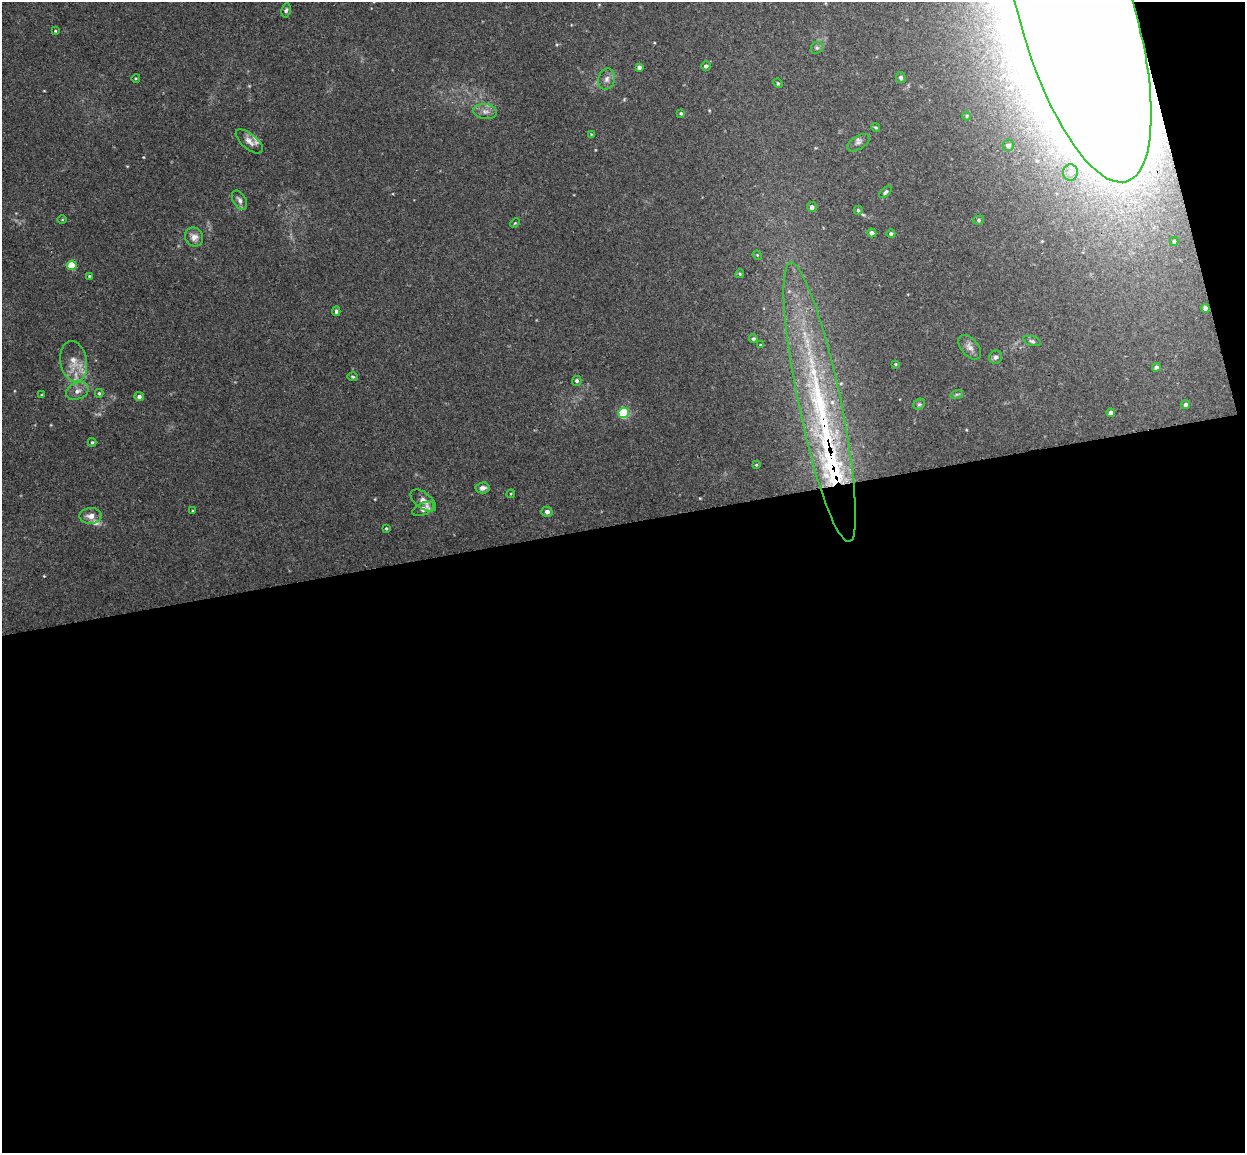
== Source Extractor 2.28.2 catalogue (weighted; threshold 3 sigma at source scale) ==
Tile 16 of 4 x 4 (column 4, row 4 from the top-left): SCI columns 3787-5029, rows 154-1304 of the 5086 x 5029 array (HDU 1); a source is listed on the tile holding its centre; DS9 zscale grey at full resolution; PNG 1247 x 1155 px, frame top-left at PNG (2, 2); each listed source drawn as its Kron ellipse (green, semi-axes under 4 px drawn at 4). Shown black and unused: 56% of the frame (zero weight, under 3 of 4 exposures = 5% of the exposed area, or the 3 px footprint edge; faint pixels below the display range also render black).
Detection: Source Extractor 2.28.2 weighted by HDU 2 'WHT'; one run over the whole footprint, this tile lists its part. Background 0.0427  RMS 0.0043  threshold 0.0192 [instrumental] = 3 sigma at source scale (4.5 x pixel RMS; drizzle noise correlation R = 1.50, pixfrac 1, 0.05/0.05 arcsec/px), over >= 5 px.
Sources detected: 75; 3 inside a brighter object's white glare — neither listed nor drawn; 6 inside a brighter listed object's ellipse — not listed separately; the other 66 listed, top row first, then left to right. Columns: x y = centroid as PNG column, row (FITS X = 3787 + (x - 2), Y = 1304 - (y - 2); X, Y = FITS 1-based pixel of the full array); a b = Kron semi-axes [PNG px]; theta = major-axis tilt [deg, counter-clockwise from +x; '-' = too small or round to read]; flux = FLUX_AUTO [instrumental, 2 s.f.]
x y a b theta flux
286 10 7 4 80 0.9
1078 17 171 57 -73 3700
55 31 4 4 - 0.4
817 48 6 5 - 0.91
706 66 5 4 - 1
639 67 4 4 - 1.3
136 78 4 3 - 0.37
901 78 5 5 - 0.81
607 79 10 8 76 2.2
778 83 5 4 - 0.53
485 111 12 7 -9 2.4
681 113 4 4 - 0.64
967 116 4 4 - 0.46
876 127 4 4 - 0.51
591 134 4 3 - 0.33
249 141 16 7 -40 2.5
858 143 12 6 31 1.7
1008 145 5 5 - 1.6
1070 173 8 7 - 2.2
885 192 7 4 44 0.83
240 200 11 6 -60 1.6
812 207 5 5 - 1.4
858 210 5 5 - 0.61
62 219 5 3 - 0.35
979 220 5 4 - 0.64
515 223 5 3 - 0.41
872 233 4 4 - 1.6
891 234 4 4 - 0.88
194 237 10 8 -52 2.9
1174 241 4 3 - 0.66
757 255 5 4 - 0.4
72 265 5 4 - 14
740 274 4 4 - 0.5
89 276 3 3 - 0.44
1205 308 4 4 - 1.8
336 311 5 3 - 0.83
753 339 4 4 - 0.72
1032 341 9 4 -18 0.9
760 345 4 4 - 0.37
970 347 14 8 -50 2.5
996 357 7 6 - 1.3
74 361 21 13 -80 6.3
895 364 3 3 - 0.44
1156 367 4 4 - 1.2
353 377 5 4 - 0.57
577 381 5 4 - 0.89
77 391 12 8 23 2.5
99 393 4 4 - 0.55
957 394 6 4 17 0.65
41 395 4 3 - 0.42
139 397 5 4 - 1.4
820 402 143 21 -78 85
919 404 6 5 - 0.77
1185 404 5 4 - 1
624 413 5 5 - 32
1111 413 4 4 - 1.8
92 442 4 4 - 0.53
756 465 4 3 - 0.35
482 488 7 5 5 2.1
511 494 4 3 - 0.37
423 501 15 8 -37 2.9
423 509 11 6 23 3
193 511 3 3 - 0.38
547 512 5 5 - 1.4
91 516 11 8 1 2.9
386 528 4 3 - 0.45
Overlapping masked pixels (flux is a lower limit): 3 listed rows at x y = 1078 17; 1205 308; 820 402
Isophote crosses this tile's border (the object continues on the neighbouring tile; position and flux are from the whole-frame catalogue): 1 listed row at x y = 1078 17